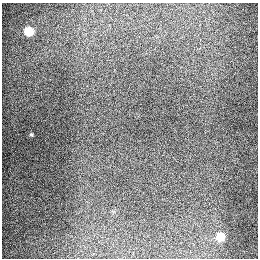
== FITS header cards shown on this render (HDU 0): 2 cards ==
NAXIS1  =                  256
NAXIS2  =                  256

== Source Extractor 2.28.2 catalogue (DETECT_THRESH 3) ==
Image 256 x 256 px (HDU 0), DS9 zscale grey, 1 PNG px = 1 image px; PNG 260 x 260 px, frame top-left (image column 1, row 256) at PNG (2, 3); no overlay
Background 1290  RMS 26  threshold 79.2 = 3 sigma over >= 5 px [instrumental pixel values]
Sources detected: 3; all 3 listed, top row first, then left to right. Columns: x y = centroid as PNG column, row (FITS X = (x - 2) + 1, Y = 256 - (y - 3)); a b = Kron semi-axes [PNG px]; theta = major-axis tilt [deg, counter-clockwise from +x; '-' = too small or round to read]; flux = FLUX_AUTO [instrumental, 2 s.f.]
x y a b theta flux
29 31 6 5 - 79000
31 135 4 3 - 2200
220 237 6 6 - 59000